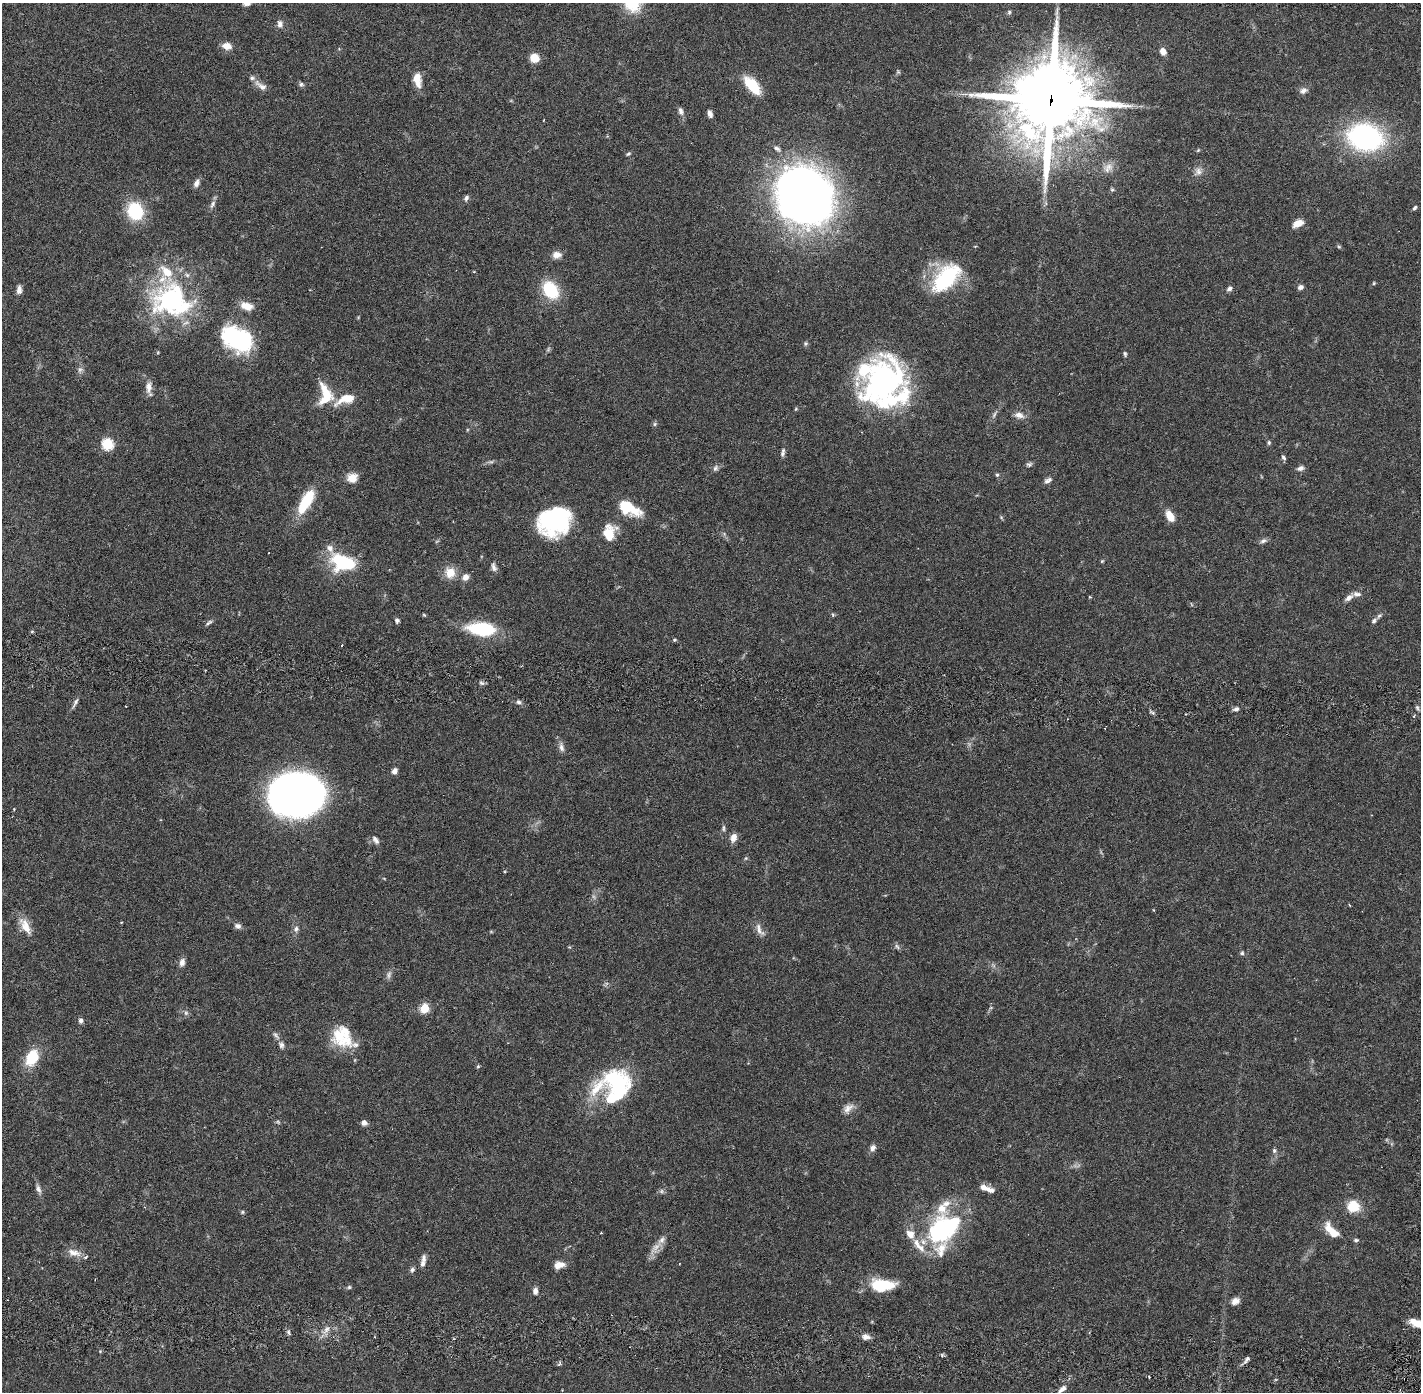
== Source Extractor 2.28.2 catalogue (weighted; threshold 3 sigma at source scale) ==
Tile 7 of 4 x 4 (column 3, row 2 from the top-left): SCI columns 2924-4342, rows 2884-4273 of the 5849 x 5875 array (HDU 1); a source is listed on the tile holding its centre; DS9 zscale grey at full resolution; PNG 1423 x 1394 px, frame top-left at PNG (2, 3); no overlay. Shown black and unused: <1% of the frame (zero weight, under 2 of 6 exposures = <1% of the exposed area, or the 3 px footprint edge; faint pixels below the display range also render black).
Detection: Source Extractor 2.28.2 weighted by HDU 2 'WHT'; one run over the whole footprint, this tile lists its part. Background 0.0408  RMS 0.0039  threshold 0.0161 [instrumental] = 3 sigma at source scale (4.09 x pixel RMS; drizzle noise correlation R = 1.36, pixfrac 0.8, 0.05/0.05 arcsec/px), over >= 5 px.
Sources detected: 171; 5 too faint to see at this stretch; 3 inside a brighter object's white glare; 1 cosmic-ray / hot-pixel residue — not listed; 21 inside a brighter listed object's ellipse — not listed separately; the other 141 listed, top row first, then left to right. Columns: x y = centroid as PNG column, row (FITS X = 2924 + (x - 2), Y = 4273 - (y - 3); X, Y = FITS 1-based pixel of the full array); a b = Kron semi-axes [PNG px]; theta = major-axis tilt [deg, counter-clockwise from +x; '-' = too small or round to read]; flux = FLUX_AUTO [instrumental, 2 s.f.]
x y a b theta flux
247 3 10 5 0 0.89
632 3 23 18 -64 8.4
1009 12 7 5 69 0.39
280 24 10 7 -85 1.1
227 46 11 8 -15 2
1163 51 9 7 -70 1.3
534 58 8 8 - 3.3
898 72 5 5 - 0.33
417 79 19 10 -81 2.7
301 84 7 6 - 0.51
752 85 22 11 -50 6.8
261 86 21 7 -35 1.6
1303 90 11 8 21 1
1051 100 28 26 76 1800
681 111 11 6 -71 0.92
710 114 8 5 -72 0.92
1365 137 26 20 -13 51
777 149 11 6 -35 0.85
1198 150 5 4 - 0.25
628 154 6 4 21 0.36
1108 168 16 11 47 2.2
1198 172 12 10 62 1.4
197 183 10 6 68 0.98
1112 189 6 5 - 0.38
804 196 48 44 -49 210
466 198 7 5 53 0.67
212 204 12 6 61 0.87
1414 208 6 4 51 0.45
135 211 12 11 - 16
1298 223 13 7 23 2
1339 247 6 4 -1 0.28
557 255 11 8 1 1.7
946 278 36 19 46 20
1374 283 4 4 - 0.25
1300 287 7 6 - 0.8
1229 288 7 5 45 0.67
19 290 10 6 88 1.2
550 290 15 11 -55 13
173 299 55 40 16 35
246 306 16 9 -15 2.7
238 339 32 21 -27 28
806 343 6 6 - 0.4
1125 354 7 4 -80 0.4
883 383 49 41 64 57
149 387 17 8 86 1.7
327 396 31 12 -67 5.8
346 399 25 10 20 4.4
796 409 5 4 - 0.25
994 414 11 4 59 0.67
1019 415 13 8 -12 1.5
655 424 6 5 - 0.4
1269 442 6 4 -89 0.37
107 444 6 6 - 21
783 452 12 5 81 0.73
1283 457 7 4 -57 0.51
1029 464 8 6 17 0.51
715 468 9 7 63 0.67
1300 468 10 6 18 0.86
997 475 5 5 - 0.34
352 478 11 10 - 2.6
1048 480 11 6 32 0.9
306 502 31 11 60 9
628 508 23 11 -29 9
1170 516 12 7 -59 3.3
1001 517 6 4 -46 0.28
552 522 32 25 63 24
609 533 18 14 82 5
1263 541 9 6 26 0.73
1102 561 5 4 - 0.27
343 562 28 17 -15 14
494 567 12 6 -76 0.9
450 573 12 12 - 3.6
465 577 8 6 51 1.5
1349 598 13 6 34 1.2
424 615 5 4 - 0.26
833 615 6 4 -48 0.3
397 620 5 4 - 0.71
1374 621 7 5 44 0.63
209 623 11 4 36 0.55
482 629 27 12 -5 16
32 631 6 4 1 0.24
674 640 5 4 - 0.29
482 683 8 5 -26 0.54
519 702 7 5 -4 0.57
75 703 18 4 63 0.74
1417 708 7 4 -70 0.44
1236 709 8 5 9 0.71
561 748 12 6 -73 1
394 771 8 6 62 0.91
296 795 38 31 -1 180
723 828 10 4 90 0.49
733 838 11 8 73 1.6
376 840 12 6 -52 0.91
746 858 5 4 - 0.29
25 926 25 10 -60 3.3
238 926 8 7 - 0.81
296 929 9 7 76 0.83
759 930 20 7 -63 1.5
897 946 9 5 -61 0.52
1242 953 6 6 - 0.44
182 962 10 6 73 1.1
389 975 11 6 76 0.83
424 1008 5 5 - 11
186 1013 6 4 74 0.44
81 1020 7 5 -89 0.68
276 1035 11 5 -53 0.73
342 1037 26 22 -61 8.7
281 1045 10 7 -68 0.89
32 1058 15 10 65 8.8
478 1066 5 5 - 0.3
616 1081 33 27 -31 21
848 1108 16 9 40 1.7
364 1123 7 6 - 0.96
873 1148 9 7 68 1
1274 1150 7 5 -89 0.5
986 1188 20 6 -20 1.9
38 1189 13 6 -69 0.97
661 1191 6 5 - 0.48
1353 1206 10 9 - 6.8
242 1212 6 4 48 0.32
943 1228 40 25 38 30
1328 1229 16 8 -82 2.6
601 1233 3 2 - 0.17
662 1240 12 7 46 1.3
1356 1240 7 4 8 0.42
74 1253 20 9 -14 2.1
423 1264 9 7 71 0.92
559 1265 12 8 9 2
412 1270 7 6 - 0.56
882 1285 21 10 -1 12
349 1287 6 4 44 0.33
535 1291 8 6 85 1
1235 1301 10 7 29 1.5
1416 1323 17 7 -23 3.1
327 1329 10 6 41 1.2
288 1332 6 5 - 0.44
866 1337 10 7 1 1.1
942 1355 5 5 - 0.32
1247 1359 11 5 53 0.78
1149 1377 3 2 - 0.21
1062 1389 11 6 40 1.1
Overlapping masked pixels (flux is a lower limit): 1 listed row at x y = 1051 100
Isophote crosses this tile's border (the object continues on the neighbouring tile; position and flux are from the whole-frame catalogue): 3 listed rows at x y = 247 3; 632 3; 1416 1323